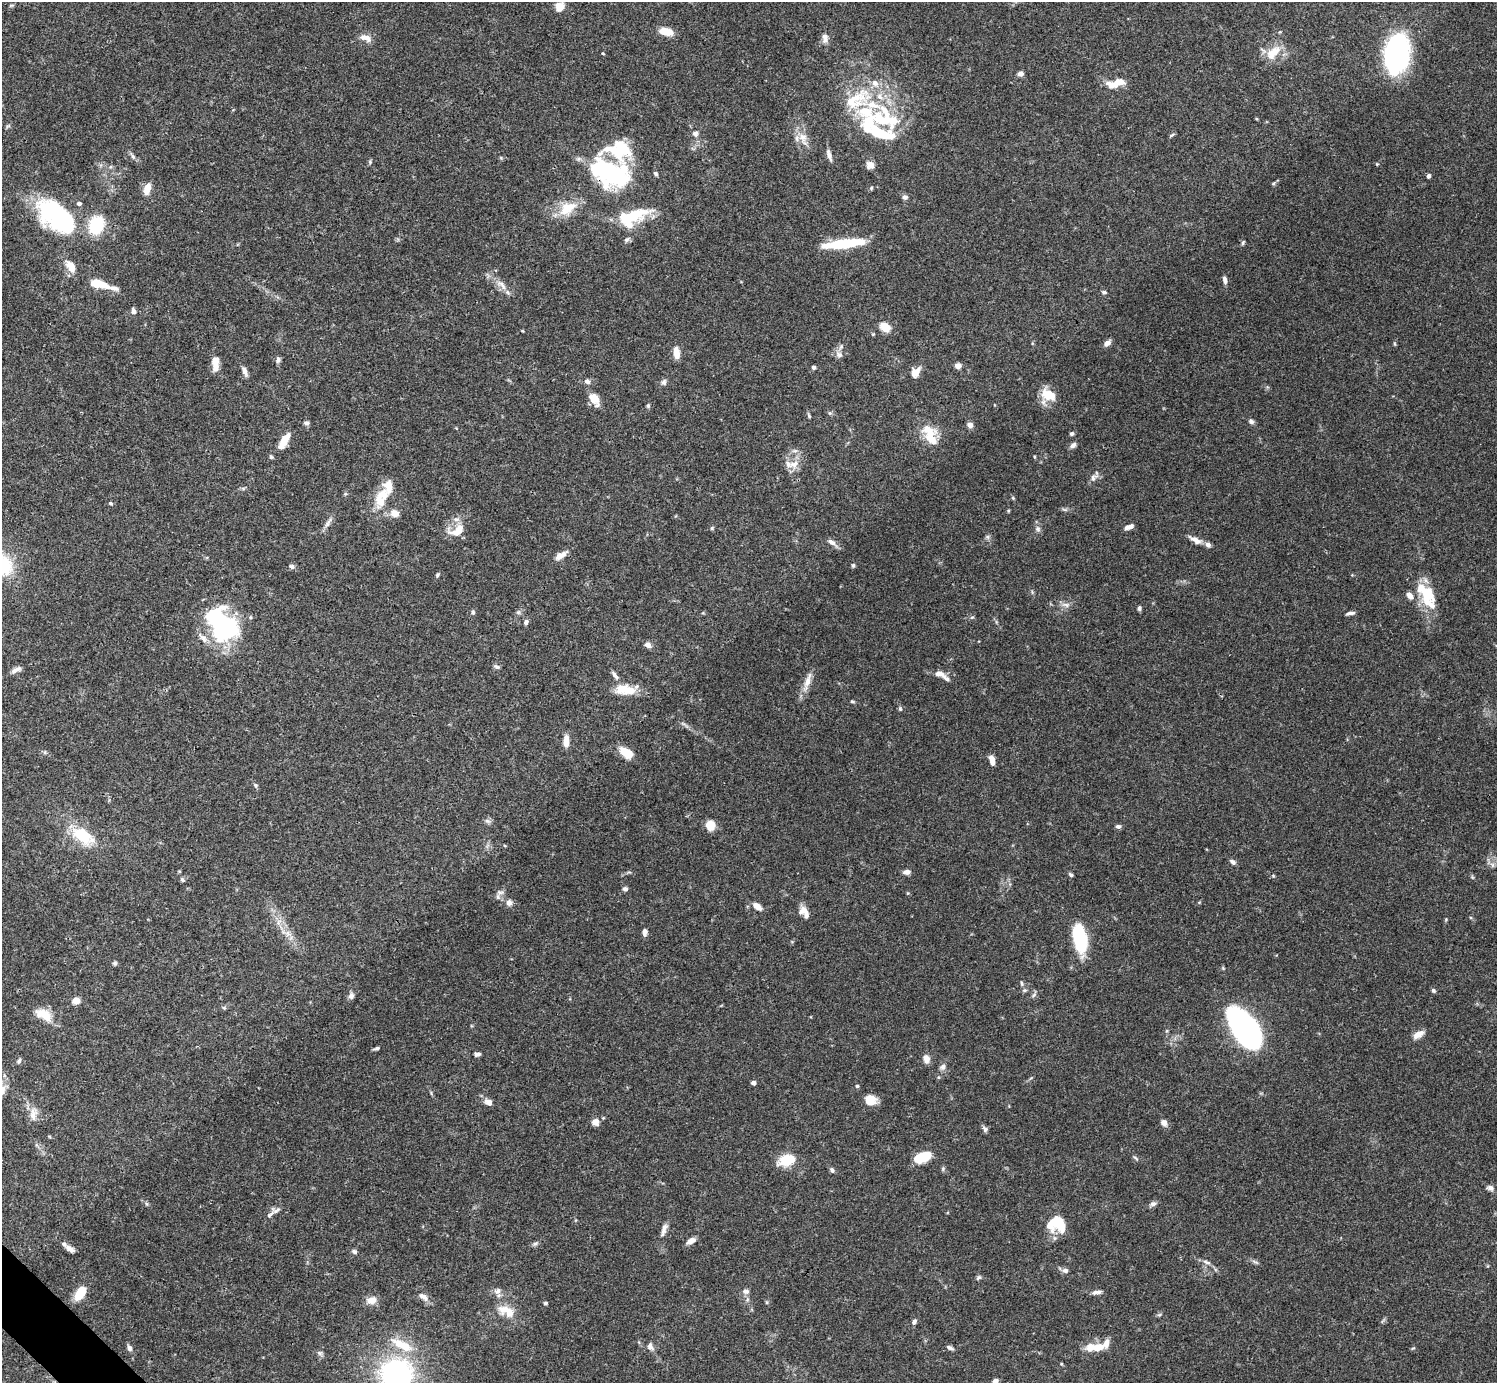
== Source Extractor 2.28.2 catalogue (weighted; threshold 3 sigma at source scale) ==
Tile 7 of 4 x 4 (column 3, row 2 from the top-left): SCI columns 2990-4484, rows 2920-4300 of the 5981 x 5981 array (HDU 1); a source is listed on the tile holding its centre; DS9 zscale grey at full resolution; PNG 1499 x 1385 px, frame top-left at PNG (2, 2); no overlay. Shown black and unused: <1% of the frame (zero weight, under 3 of 4 exposures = <1% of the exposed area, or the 3 px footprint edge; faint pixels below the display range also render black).
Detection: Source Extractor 2.28.2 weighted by HDU 2 'WHT'; one run over the whole footprint, this tile lists its part. Background 0.0728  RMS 0.0032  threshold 0.0145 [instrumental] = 3 sigma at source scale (4.5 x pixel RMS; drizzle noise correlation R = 1.50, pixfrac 1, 0.05/0.05 arcsec/px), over >= 5 px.
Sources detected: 227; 1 too faint to see at this stretch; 6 inside a brighter object's white glare — not listed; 30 inside a brighter listed object's ellipse — not listed separately; the other 190 listed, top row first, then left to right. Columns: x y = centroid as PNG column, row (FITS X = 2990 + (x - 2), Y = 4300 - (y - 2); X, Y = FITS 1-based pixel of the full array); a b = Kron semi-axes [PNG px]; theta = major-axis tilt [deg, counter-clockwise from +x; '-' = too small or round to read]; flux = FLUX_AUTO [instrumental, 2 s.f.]
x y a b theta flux
11 5 7 3 9 0.39
560 7 8 7 - 4.2
666 31 14 7 -13 5.4
365 37 15 8 -19 2.5
825 38 14 8 -86 1.9
603 53 4 3 - 0.29
1273 53 26 13 45 6.2
1397 54 31 19 82 75
1021 73 6 5 - 1.4
1119 82 24 7 12 5.4
875 83 11 8 -43 2.3
889 119 44 29 -38 23
695 134 8 7 - 1.2
1172 135 8 4 36 0.48
803 138 21 11 -75 4.2
829 155 15 5 -73 1.6
133 156 12 5 -59 1
370 162 5 5 - 0.47
1377 164 5 4 - 0.31
870 165 10 9 - 1.9
611 172 45 36 -38 37
655 173 6 5 - 0.56
1429 176 5 4 - 0.8
1273 183 6 4 30 0.45
871 188 5 4 - 0.42
147 189 13 7 74 3.3
905 197 7 6 - 0.88
567 208 25 15 32 8.2
55 214 44 28 -50 35
636 214 34 16 16 12
96 225 17 14 69 15
627 239 9 6 38 0.86
1243 243 6 4 64 0.48
843 244 42 8 6 18
71 267 12 8 -60 4.3
1225 280 10 5 -80 1.1
98 284 18 7 -14 8.7
502 285 20 7 -48 2.8
1104 292 5 5 - 0.75
133 311 8 6 -77 1.1
885 327 10 8 -40 4.9
1107 343 9 6 43 1.6
1395 344 6 3 -71 0.36
676 353 13 6 -85 3.5
839 355 10 8 -43 1.6
278 360 9 5 83 0.91
215 362 15 6 -89 5.1
958 366 7 6 - 1.7
814 367 4 4 - 0.74
245 371 12 6 -69 1.5
916 372 13 9 55 2.8
587 381 7 6 - 1.2
664 382 8 7 - 0.91
1048 395 17 15 -18 7.3
594 399 18 10 -55 3.9
648 406 6 5 - 0.54
830 413 5 5 - 0.49
809 416 7 4 -63 0.5
1251 421 7 5 -44 0.93
306 423 6 5 - 0.85
970 425 5 5 - 2.2
1072 434 5 5 - 0.7
931 437 29 19 -70 7.5
284 441 19 7 60 5.4
1073 445 8 6 42 1.2
795 451 8 5 7 0.89
271 457 6 5 - 0.51
1035 457 5 3 - 0.31
794 464 15 11 17 3.1
1094 477 14 8 42 1.6
345 494 6 4 18 0.37
1013 498 5 4 - 0.36
380 501 24 16 -81 6.4
110 503 6 4 -32 0.47
1065 509 9 4 -9 0.66
1008 511 5 3 - 0.3
328 523 19 5 57 1.5
1129 527 10 5 20 1.7
712 528 6 3 71 0.39
1038 529 8 7 - 1
457 530 22 12 21 5.3
988 537 7 5 -89 0.67
1196 540 19 7 -26 2.3
832 542 13 6 -35 1.5
561 555 17 7 33 2.5
3 565 21 17 -53 20
853 565 5 5 - 0.55
292 566 8 6 -23 0.82
437 575 6 4 75 0.45
1427 596 31 18 -71 11
1066 605 13 6 -5 1.5
1139 608 6 4 -89 0.61
473 612 6 5 - 0.65
518 612 7 6 - 0.72
1350 613 10 4 10 0.97
972 617 6 3 19 0.4
526 622 5 5 - 1.1
224 625 34 23 20 23
648 645 8 6 -27 1.5
497 667 8 5 -25 0.79
16 670 15 6 30 1.6
615 675 14 5 -51 1.3
941 675 20 7 -30 3
807 682 32 7 72 3.3
629 690 24 14 3 6.2
852 702 7 3 -9 0.43
900 709 6 5 - 0.52
684 724 17 2 -35 1
566 741 12 6 88 3.3
45 752 6 4 72 0.42
627 753 13 7 -34 7.8
992 760 10 5 -77 2.4
255 785 7 5 -49 0.58
487 821 9 5 -19 0.88
710 825 10 9 - 4.5
1118 826 7 5 -4 0.93
83 836 30 16 -34 13
1232 862 8 5 -40 0.99
1492 865 7 4 -89 0.73
907 872 7 5 9 1.6
1071 875 5 4 - 0.64
1273 876 5 3 - 0.33
182 880 6 5 - 0.66
625 889 6 5 - 0.87
498 897 8 6 -75 0.96
509 903 9 8 - 1.5
757 906 11 6 -37 2.4
804 912 16 9 -52 2.8
1446 919 6 3 73 0.33
279 922 7 4 70 0.97
645 932 9 6 -90 1.2
288 933 9 8 - 1.9
1079 938 20 9 -77 34
115 963 6 5 - 0.65
1022 983 7 3 -88 0.48
1024 990 7 5 19 0.58
1433 990 6 5 - 0.66
351 996 10 7 67 1.1
76 1000 7 7 - 2.6
44 1014 22 13 -27 5.8
1245 1029 35 17 -57 130
1418 1034 14 7 31 2.7
377 1048 7 3 15 0.71
477 1054 8 5 11 0.81
926 1059 8 6 -74 2.6
19 1061 7 5 68 0.75
942 1067 9 7 45 1.2
753 1083 4 4 - 1.6
857 1086 4 4 - 0.45
870 1100 13 11 -11 4
488 1102 10 7 -26 1.8
33 1113 19 10 84 3.1
595 1122 8 7 - 2.1
1164 1123 8 6 -51 1.7
985 1129 9 6 -62 0.85
922 1157 16 9 18 9.6
1135 1158 9 3 -40 0.47
787 1160 18 11 18 8.8
943 1169 6 4 -73 0.48
832 1170 6 5 - 0.87
1490 1188 9 7 -24 1.2
1153 1204 8 6 15 1.1
276 1210 16 7 25 1.6
1060 1224 21 18 47 8.1
664 1230 19 6 71 1.8
691 1241 11 6 31 2
535 1243 8 4 9 0.68
70 1249 14 6 -35 1.7
354 1252 7 5 -32 0.77
1206 1262 13 5 -17 1.1
1255 1262 12 4 -25 0.78
1065 1271 8 6 -16 1
978 1278 7 5 38 0.66
498 1291 10 5 53 1.2
746 1291 9 7 -9 1.2
1097 1292 14 5 8 1.2
80 1293 13 7 54 9.2
423 1297 15 8 -34 2
371 1300 12 9 7 3
545 1303 5 4 - 0.5
506 1311 26 14 -25 6
1159 1315 6 4 19 0.45
914 1322 7 5 59 0.98
650 1346 11 8 -64 1.5
1098 1347 14 9 17 4.2
129 1348 9 6 -65 0.97
950 1348 10 4 -26 0.87
320 1353 9 6 -32 0.89
396 1374 34 31 -6 57
995 1381 6 5 - 1.3
Overlapping masked pixels (flux is a lower limit): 1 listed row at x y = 611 172
Isophote crosses this tile's border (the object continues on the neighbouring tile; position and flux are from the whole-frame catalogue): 3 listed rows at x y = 3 565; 396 1374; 995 1381